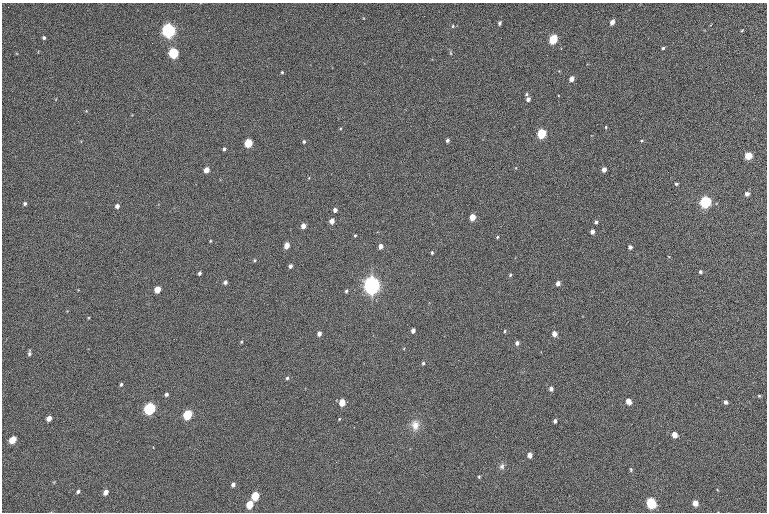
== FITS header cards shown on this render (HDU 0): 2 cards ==
NAXIS1  =                  765 /fastest changing axis
NAXIS2  =                  510 /next to fastest changing axis

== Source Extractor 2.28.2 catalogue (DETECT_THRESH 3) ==
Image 765 x 510 px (HDU 0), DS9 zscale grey, 1 PNG px = 1 image px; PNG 769 x 514 px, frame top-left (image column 1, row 510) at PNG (2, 3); no overlay
Background 1600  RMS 45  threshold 134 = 3 sigma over >= 5 px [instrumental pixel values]
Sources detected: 88; all 88 listed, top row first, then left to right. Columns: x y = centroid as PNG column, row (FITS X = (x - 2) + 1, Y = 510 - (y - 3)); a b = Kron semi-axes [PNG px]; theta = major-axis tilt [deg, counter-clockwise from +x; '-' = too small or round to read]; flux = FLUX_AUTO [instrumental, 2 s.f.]
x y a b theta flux
612 22 5 4 - 2.1e+04
499 23 4 3 - 7.3e+03
453 26 4 4 - 3.8e+03
169 31 6 6 - 9.3e+05
742 31 4 3 - 2.7e+03
44 38 4 3 - 5.1e+03
553 39 5 4 - 1.9e+05
663 48 4 3 - 4.9e+03
174 53 5 5 - 2.9e+05
451 53 6 4 -88 3.6e+03
282 72 3 3 - 3.4e+03
571 79 4 4 - 2.3e+04
526 94 5 4 - 4.2e+03
528 99 4 4 - 1.2e+04
606 127 3 3 - 3.4e+03
541 134 5 4 - 2.3e+05
447 140 4 3 - 7.5e+03
641 141 4 3 - 3.3e+03
304 142 4 4 - 4.8e+03
248 143 5 4 - 1.3e+05
224 149 3 3 - 6.4e+03
748 156 5 4 - 7.3e+04
206 170 4 4 - 3.0e+04
604 170 4 4 - 2.0e+04
676 184 3 3 - 4.7e+03
747 194 4 4 - 1.2e+04
705 202 6 5 - 5.1e+05
25 203 4 4 - 5.3e+03
117 206 4 4 - 1.3e+04
335 210 4 4 - 1.5e+04
472 217 5 4 - 5.3e+04
332 221 4 4 - 2.7e+04
596 222 4 4 - 6.5e+03
303 226 4 4 - 2.2e+04
592 232 4 4 - 1.5e+04
355 235 3 2 - 3.4e+03
497 237 4 3 - 3.7e+03
210 241 3 3 - 2.6e+03
287 245 5 4 - 3.5e+04
380 246 4 4 - 1.8e+04
630 247 4 4 - 1.1e+04
432 253 4 3 - 4.0e+03
255 260 5 4 - 4.0e+03
290 266 4 3 - 9.7e+03
700 272 4 4 - 6.1e+03
199 273 4 3 - 7.0e+03
510 275 4 4 - 3.9e+03
225 282 4 4 - 9.0e+03
558 283 4 4 - 1.6e+04
372 285 8 6 84 1.6e+06
157 289 5 4 - 4.4e+04
346 291 4 3 - 5.4e+03
413 331 4 4 - 1.3e+04
505 331 4 3 - 3.2e+03
319 334 4 4 - 1.3e+04
554 334 4 4 - 2.4e+04
241 342 3 3 - 2.8e+03
517 343 4 4 - 9.7e+03
29 353 6 3 84 6.1e+03
423 363 5 4 - 4.7e+03
287 378 4 4 - 5.0e+03
121 384 4 3 - 4.6e+03
551 389 5 4 - 1.1e+04
166 394 4 4 - 6.8e+03
759 396 4 3 - 3.2e+03
628 401 5 5 - 2.2e+04
342 402 5 4 - 5.2e+04
725 402 4 3 - 8.6e+03
150 408 6 5 - 4.8e+05
187 415 6 5 - 2.1e+05
49 418 5 4 - 1.9e+04
339 419 4 3 - 2.3e+03
555 421 4 3 - 7.1e+03
415 425 14 11 -90 3.0e+04
674 435 5 4 - 2.7e+04
13 440 6 4 47 5.7e+04
529 455 5 4 - 1.7e+04
336 462 2 2 - 1.6e+03
502 466 8 6 65 1.0e+04
631 469 5 4 - 3.8e+03
479 477 4 4 - 3.2e+03
233 484 5 4 - 9.9e+03
78 491 5 4 - 6.0e+03
106 492 6 4 56 1.7e+04
255 496 6 5 - 9.8e+04
651 503 6 5 - 2.8e+05
695 503 5 4 - 2.5e+04
250 504 6 5 - 6.7e+04